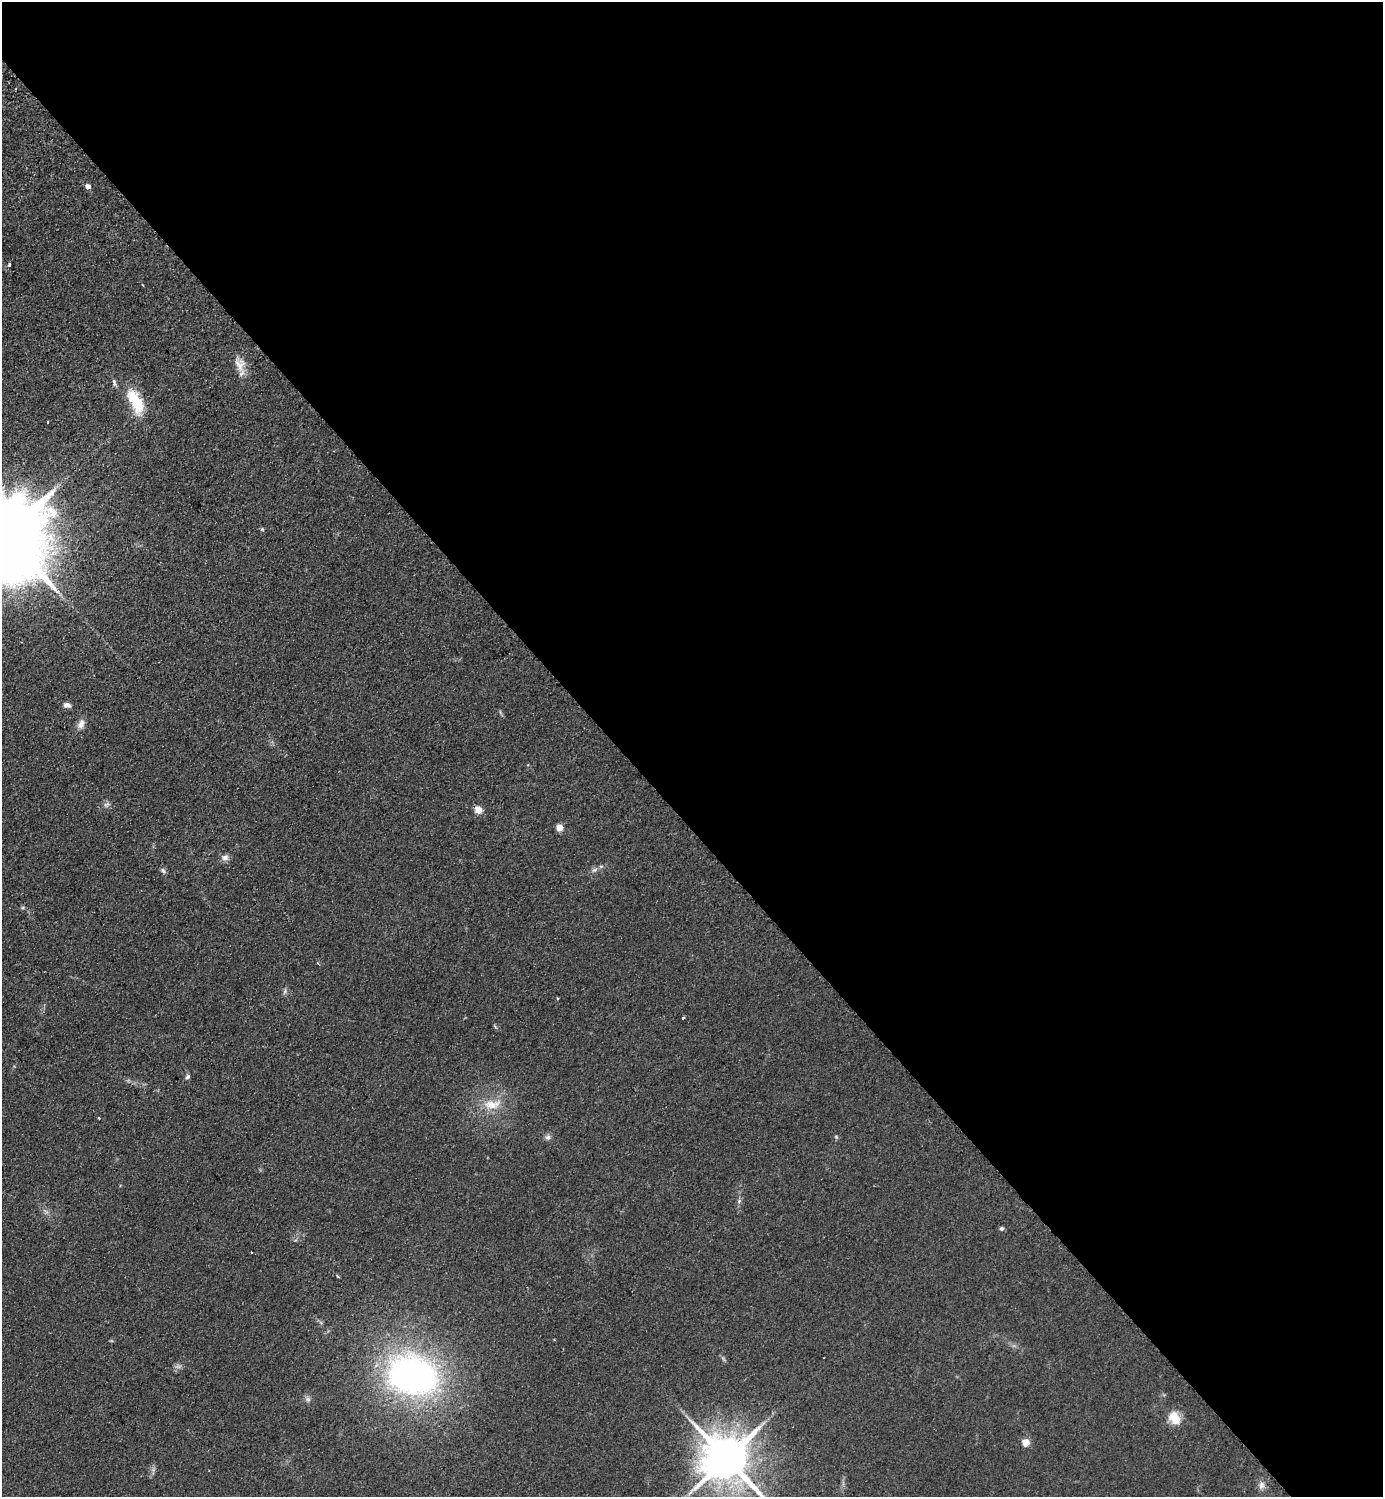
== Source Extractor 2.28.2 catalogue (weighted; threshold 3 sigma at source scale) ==
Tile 8 of 4 x 4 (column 4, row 2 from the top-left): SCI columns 4485-5865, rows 3037-4531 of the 6066 x 6071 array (HDU 1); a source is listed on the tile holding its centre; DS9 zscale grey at full resolution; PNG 1385 x 1499 px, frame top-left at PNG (2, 2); no overlay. Shown black and unused: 55% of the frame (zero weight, under 2 of 3 exposures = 3% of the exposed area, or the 3 px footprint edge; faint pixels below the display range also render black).
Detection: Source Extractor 2.28.2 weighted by HDU 2 'WHT'; one run over the whole footprint, this tile lists its part. Background 0.0686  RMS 0.0096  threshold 0.043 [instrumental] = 3 sigma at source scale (4.5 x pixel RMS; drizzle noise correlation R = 1.50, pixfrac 1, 0.05/0.05 arcsec/px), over >= 5 px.
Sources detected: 37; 1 too faint to see at this stretch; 1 cosmic-ray / hot-pixel residue — not listed; the other 35 listed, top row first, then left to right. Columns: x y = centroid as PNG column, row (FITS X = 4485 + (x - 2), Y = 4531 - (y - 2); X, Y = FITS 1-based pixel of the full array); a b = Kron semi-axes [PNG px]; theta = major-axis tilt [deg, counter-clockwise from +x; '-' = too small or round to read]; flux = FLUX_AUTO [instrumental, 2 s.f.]
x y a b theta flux
88 186 5 4 - 5.6
9 264 3 3 - 2
143 285 2 2 - 0.87
240 364 22 13 -71 12
114 382 9 4 -87 2.9
136 402 32 14 -65 36
48 422 3 2 - 1.6
262 529 5 4 - 1.2
4 535 30 19 -50 19000
67 705 8 6 -7 4.3
81 724 13 8 63 6
478 810 5 5 - 25
559 828 5 4 - 22
225 858 10 9 - 4.3
594 870 8 4 30 2.6
163 871 8 5 -47 2.3
23 908 6 4 1 1.4
318 963 3 3 - 2
285 991 10 3 75 2
683 1017 3 3 - 3.3
187 1077 7 5 46 2
492 1104 29 14 6 22
548 1137 8 7 - 3
836 1137 5 5 - 1.3
739 1201 6 5 - 1.9
1002 1228 6 5 - 2
251 1252 3 2 - 0.76
337 1276 5 3 - 1.2
178 1366 10 5 13 3.1
413 1375 47 35 -15 370
308 1399 7 7 - 3
1174 1417 17 12 -60 16
1026 1443 8 7 - 8.6
726 1458 15 13 -41 4600
1261 1485 11 8 74 5.1
Isophote crosses this tile's border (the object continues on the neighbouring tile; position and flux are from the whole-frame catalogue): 2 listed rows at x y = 4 535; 726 1458